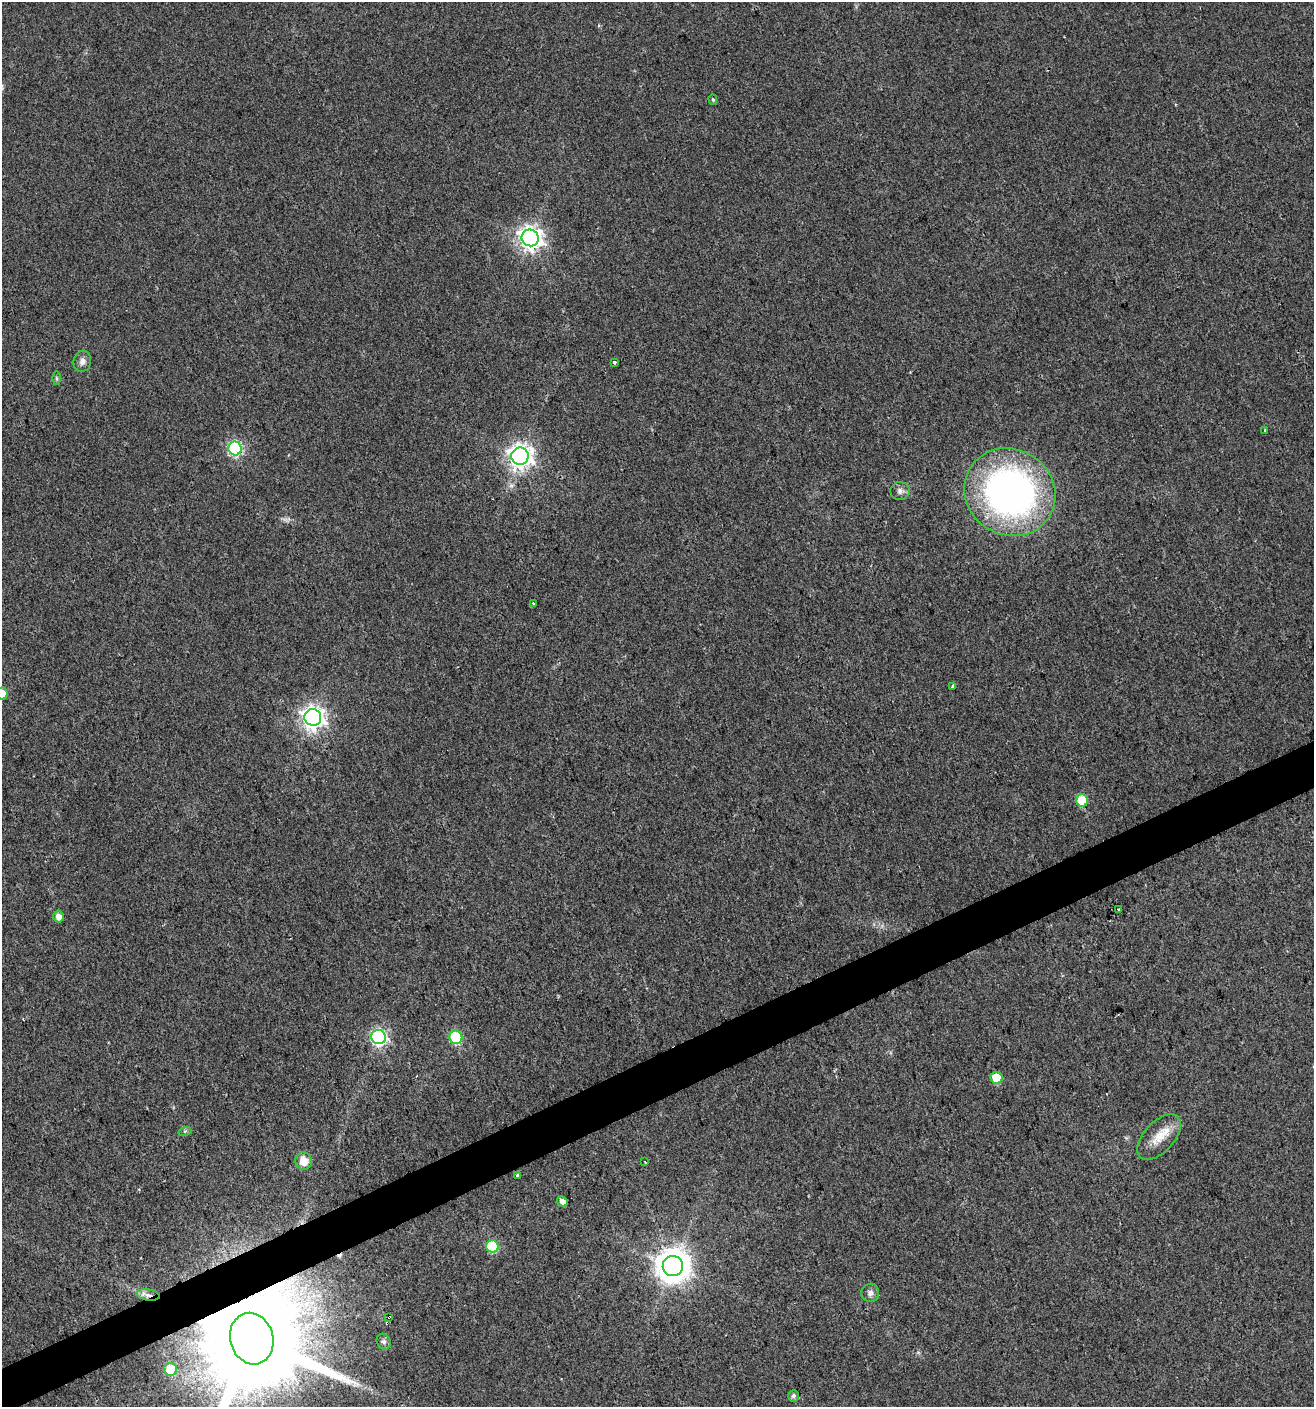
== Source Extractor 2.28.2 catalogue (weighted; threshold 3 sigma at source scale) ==
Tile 7 of 4 x 4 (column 3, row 2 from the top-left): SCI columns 2766-4077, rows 2809-4213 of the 5474 x 5618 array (HDU 1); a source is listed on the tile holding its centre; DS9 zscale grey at full resolution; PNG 1316 x 1409 px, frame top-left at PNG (2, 2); each listed source drawn as its Kron ellipse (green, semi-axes under 4 px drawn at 4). Shown black and unused: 3% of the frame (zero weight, under 2 of 3 exposures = <1% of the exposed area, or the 3 px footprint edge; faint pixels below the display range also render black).
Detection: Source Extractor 2.28.2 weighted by HDU 2 'WHT'; one run over the whole footprint, this tile lists its part. Background 0.0185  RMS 0.0053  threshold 0.0238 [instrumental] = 3 sigma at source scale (4.5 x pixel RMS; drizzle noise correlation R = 1.50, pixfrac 1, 0.0396/0.0396 arcsec/px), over >= 5 px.
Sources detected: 37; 2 cosmic-ray / hot-pixel residue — neither listed nor drawn; the other 35 listed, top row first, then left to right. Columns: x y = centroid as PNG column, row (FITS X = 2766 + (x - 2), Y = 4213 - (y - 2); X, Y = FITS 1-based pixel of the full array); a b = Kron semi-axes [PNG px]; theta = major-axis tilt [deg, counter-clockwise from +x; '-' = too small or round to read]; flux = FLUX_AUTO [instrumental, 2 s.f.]
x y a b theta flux
713 100 5 4 - 0.73
530 238 8 8 - 380
82 361 11 8 75 2.7
614 362 3 3 - 2.3
57 378 6 4 -88 0.75
1265 431 3 3 - 1.9
235 448 7 6 - 88
520 456 8 8 - 420
900 491 9 9 - 2.4
1010 492 47 43 -32 230
533 603 3 3 - 1.1
953 686 3 3 - 5.2
2 694 6 5 - 6.5
313 717 8 8 - 360
1082 800 6 6 - 21
1119 910 3 3 - 2.1
59 917 6 5 - 3.9
379 1037 7 7 - 120
456 1037 7 6 - 43
997 1078 6 6 - 14
185 1131 6 4 18 0.82
1159 1137 28 15 47 11
304 1161 9 8 - 7.6
645 1162 3 2 - 0.4
518 1176 3 3 - 5.2
562 1201 5 4 - 3.2
492 1246 6 6 - 36
673 1266 10 10 - 990
870 1293 9 9 - 2.5
148 1295 12 5 -8 3
389 1317 4 3 - 4.9
252 1339 26 21 -75 19000
384 1342 8 6 -58 1.5
171 1369 6 6 - 20
793 1396 6 5 - 1.5
Overlapping masked pixels (flux is a lower limit): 3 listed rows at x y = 148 1295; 389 1317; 252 1339
Isophote crosses this tile's border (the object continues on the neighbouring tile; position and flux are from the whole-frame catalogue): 2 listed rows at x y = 2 694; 252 1339